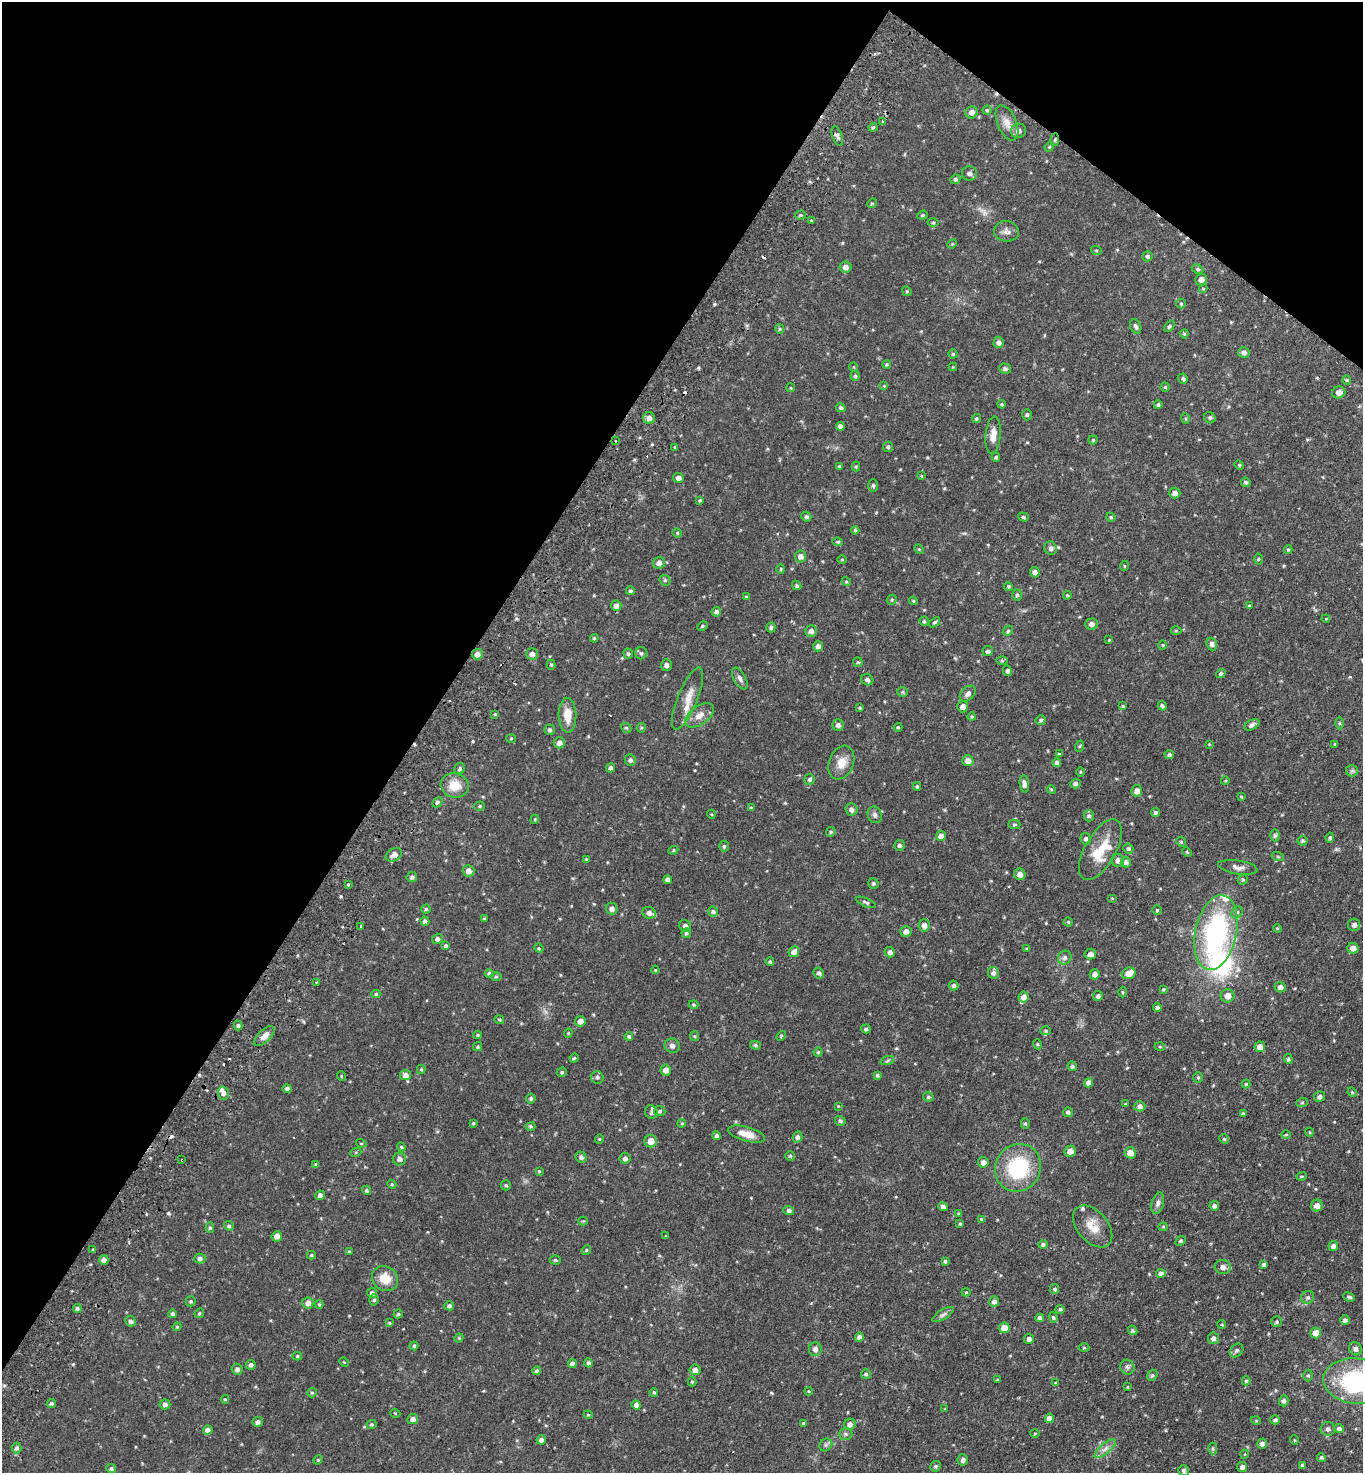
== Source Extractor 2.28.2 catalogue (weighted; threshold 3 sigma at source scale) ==
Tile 2 of 4 x 4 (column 2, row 1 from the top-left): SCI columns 1563-2923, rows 4448-5918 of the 5986 x 5954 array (HDU 1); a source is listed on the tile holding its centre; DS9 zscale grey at full resolution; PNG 1365 x 1475 px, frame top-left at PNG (2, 2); each listed source drawn as its Kron ellipse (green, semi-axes under 4 px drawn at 4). Shown black and unused: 35% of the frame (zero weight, under 2 of 3 exposures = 3% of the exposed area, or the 3 px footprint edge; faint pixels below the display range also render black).
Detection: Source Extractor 2.28.2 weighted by HDU 2 'WHT'; one run over the whole footprint, this tile lists its part. Background 0.0878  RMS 0.0066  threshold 0.0297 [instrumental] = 3 sigma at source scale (4.5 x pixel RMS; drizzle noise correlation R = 1.50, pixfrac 1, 0.05/0.05 arcsec/px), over >= 5 px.
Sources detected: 475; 1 too faint to see at this stretch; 1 inside a brighter object's white glare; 8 cosmic-ray / hot-pixel residue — neither listed nor drawn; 12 inside a brighter listed object's ellipse — not listed separately; the other 453 listed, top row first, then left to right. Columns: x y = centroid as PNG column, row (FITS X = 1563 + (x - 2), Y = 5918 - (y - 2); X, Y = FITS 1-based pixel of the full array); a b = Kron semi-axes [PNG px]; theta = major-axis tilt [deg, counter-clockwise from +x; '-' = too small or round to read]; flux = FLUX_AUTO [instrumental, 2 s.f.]
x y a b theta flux
987 110 4 4 - 0.76
971 112 6 6 - 2.7
883 121 4 3 - 0.7
1007 123 18 9 -67 5.7
873 127 4 4 - 0.79
1018 131 7 7 - 2.6
837 136 10 5 -72 1.9
1055 140 6 3 82 0.81
1049 147 5 4 - 0.59
969 173 7 7 - 2.1
955 179 5 4 - 1.2
872 203 5 4 - 0.69
801 215 5 4 - 0.9
922 215 5 4 - 0.85
811 220 2 2 - 0.62
933 222 5 3 - 0.65
1006 231 12 10 -8 3.2
952 244 5 4 - 0.58
1096 250 5 3 - 0.64
1147 256 5 5 - 1
845 267 6 5 - 2.5
1198 269 6 4 -27 0.95
1201 280 6 5 - 2.7
1203 289 4 4 - 0.8
907 291 5 4 - 0.73
1181 304 5 4 - 0.71
1136 326 7 5 -67 1.4
1169 326 6 4 52 1.1
780 329 4 4 - 0.73
1184 334 4 4 - 0.73
999 342 5 5 - 2.2
1244 353 5 5 - 2
953 354 4 4 - 0.77
887 364 4 4 - 0.95
854 367 5 3 - 0.47
953 367 4 4 - 0.58
1005 369 6 5 - 1.3
855 376 5 4 - 1
1183 379 5 4 - 1.2
1347 380 4 4 - 0.66
884 386 4 4 - 0.67
1165 387 4 4 - 0.81
791 388 4 3 - 0.57
1339 392 6 6 - 3.4
1002 404 4 3 - 0.67
1158 405 4 4 - 1.2
841 408 5 4 - 1.2
1027 415 5 4 - 0.94
649 418 6 5 - 2.7
976 418 4 4 - 0.94
1210 418 6 5 - 1.1
1185 419 5 3 - 0.75
840 426 4 4 - 2.2
993 435 18 7 85 5.9
1093 440 4 4 - 0.87
615 441 3 2 - 0.85
675 447 4 3 - 0.61
888 447 5 5 - 1
996 457 4 4 - 0.88
1239 465 5 4 - 0.67
839 466 4 4 - 0.83
856 466 5 4 - 0.71
921 476 4 3 - 0.61
678 478 5 5 - 2.5
1246 482 5 4 - 1.3
873 485 6 5 - 1
1175 493 5 5 - 2.5
700 500 4 4 - 0.77
806 517 5 4 - 1.3
1023 517 5 4 - 1.1
1111 517 4 4 - 0.88
855 530 4 4 - 0.97
677 533 4 4 - 0.76
838 542 5 4 - 0.88
1051 548 7 6 - 1.8
919 549 5 4 - 0.56
1288 549 4 4 - 0.86
800 556 6 6 - 2.9
842 559 4 3 - 0.55
1258 559 5 3 - 0.6
659 563 6 6 - 2.9
1124 566 5 3 - 0.54
781 569 4 4 - 0.64
1035 572 5 4 - 2.6
665 580 6 5 - 0.94
846 582 4 4 - 0.63
797 585 5 4 - 1.1
1008 586 4 4 - 0.88
630 591 4 4 - 0.96
1017 595 5 5 - 1.1
1067 595 4 4 - 0.69
746 597 4 4 - 0.6
892 600 5 4 - 0.84
913 601 4 4 - 0.62
616 606 5 5 - 2.5
1249 606 4 4 - 0.73
716 612 5 4 - 1.9
1326 619 4 3 - 0.47
924 621 4 4 - 0.85
934 622 6 4 38 1.2
1092 624 6 5 - 2.2
702 626 5 4 - 0.84
771 627 5 4 - 1.3
811 631 6 5 - 2.4
1008 631 6 4 46 0.85
1176 631 5 3 - 0.62
594 638 4 3 - 0.74
1109 640 4 3 - 0.56
1212 644 6 5 - 1.8
1163 645 5 3 - 0.52
818 646 5 5 - 2.4
988 651 5 5 - 1.4
641 653 6 6 - 1.1
477 654 5 5 - 3.3
532 654 6 5 - 2.4
628 654 5 4 - 1.1
1002 661 6 4 0 0.76
858 662 5 4 - 0.81
551 665 5 4 - 0.85
666 665 6 5 - 1.9
1007 671 5 4 - 1.2
1221 673 5 4 - 1.4
740 678 12 6 -61 2.2
867 680 6 5 - 1.8
902 692 5 4 - 0.87
968 694 9 6 46 2.2
688 699 33 10 68 9.5
1123 706 4 3 - 0.76
1162 706 5 4 - 1.2
963 707 5 5 - 3.1
860 708 4 4 - 0.64
495 714 3 3 - 0.68
567 715 17 9 -88 9.5
700 715 16 9 35 5.7
972 717 4 4 - 0.76
1041 720 5 5 - 1.2
1339 723 6 4 90 0.84
838 725 5 5 - 1.9
1252 725 8 5 27 2
898 727 4 4 - 0.77
626 728 5 4 - 0.87
641 728 4 4 - 0.71
550 730 5 5 - 1.5
511 738 5 3 - 0.57
559 743 6 5 - 3.1
1209 744 3 2 - 0.51
1335 744 4 3 - 0.68
1080 746 6 3 70 0.64
1059 754 4 3 - 2.4
1169 755 5 4 - 1.2
630 760 6 5 - 1.6
968 761 5 5 - 3.9
841 763 17 12 69 8
1057 763 4 4 - 2.4
610 768 4 4 - 1.7
459 769 6 5 - 1.5
1352 771 6 5 - 1.2
1080 772 5 3 - 0.6
810 779 5 5 - 1.3
1225 781 4 3 - 0.58
1024 784 9 4 -82 2.6
1075 784 5 5 - 1.6
455 785 14 12 -14 11
917 786 4 3 - 0.79
1051 789 4 3 - 0.61
1137 791 6 5 - 3.6
1241 797 4 3 - 0.52
437 802 6 4 44 1.3
479 806 5 4 - 0.79
751 808 4 3 - 0.6
852 809 6 6 - 2.4
1156 812 4 4 - 1.4
711 814 4 3 - 0.59
875 815 8 7 - 1.9
1089 816 6 5 - 1.2
535 819 4 3 - 0.67
1014 824 6 4 -1 0.97
831 832 5 4 - 0.92
1275 835 6 4 87 1.4
941 836 5 5 - 4.1
1330 838 5 4 - 0.98
1086 839 6 5 - 1.5
1303 841 5 5 - 1.1
1181 842 5 4 - 0.87
899 845 5 5 - 1.4
724 846 5 4 - 0.93
1128 849 5 4 - 1.1
673 850 5 4 - 0.77
1100 850 34 15 61 18
1187 852 5 3 - 0.59
394 855 9 6 29 4
1278 857 6 3 -19 0.79
586 859 4 3 - 0.55
1118 860 6 6 - 2.8
1126 862 5 5 - 2
1238 867 20 7 -9 3.4
469 871 6 5 - 3.8
1020 874 6 5 - 3.7
412 877 5 5 - 1.4
668 880 4 4 - 2.5
1243 880 5 4 - 0.85
873 883 5 5 - 1
348 885 3 3 - 1.4
1112 898 5 3 - 0.53
866 902 10 4 -22 1.4
426 909 4 4 - 0.97
612 909 6 5 - 2.5
1157 910 4 4 - 0.71
713 912 5 5 - 1.4
1237 912 6 5 - 1.2
649 913 7 5 -23 2.3
484 919 4 4 - 0.96
425 921 5 4 - 1.6
1068 922 4 4 - 0.82
924 925 6 5 - 3.1
1354 925 6 6 - 2
361 926 3 3 - 0.97
685 926 6 5 - 1.7
1277 928 4 3 - 0.55
906 931 5 5 - 2.8
1216 932 38 20 78 97
686 933 5 4 - 0.99
437 939 5 5 - 1.8
446 946 4 4 - 0.99
539 948 5 4 - 0.72
1353 948 5 5 - 3.3
1026 949 3 3 - 0.69
794 952 5 5 - 3.3
890 952 5 5 - 2
1090 954 6 5 - 2.8
1065 958 7 6 - 1.9
770 962 4 4 - 1
655 970 4 3 - 0.55
489 973 4 4 - 1.4
819 973 5 5 - 1.6
993 973 6 5 - 1.9
1129 973 7 5 19 5.3
1095 974 5 5 - 2.9
496 977 6 4 1 0.88
316 982 4 2 - 0.57
954 985 5 5 - 1.4
1280 987 6 5 - 1.9
1163 989 4 3 - 0.69
1122 992 5 3 - 0.62
376 994 4 4 - 0.97
1098 996 5 5 - 1.8
1228 996 7 6 - 4.9
1024 997 5 5 - 4.1
693 1005 5 4 - 0.86
1157 1007 4 4 - 1.2
499 1020 5 3 - 0.76
580 1021 5 5 - 3.3
238 1025 5 4 - 1.1
866 1029 5 4 - 1.1
1045 1031 5 4 - 0.91
568 1033 4 4 - 0.7
478 1035 4 4 - 0.68
264 1036 13 6 44 3.9
629 1036 4 4 - 1.3
694 1036 5 4 - 0.72
781 1036 5 3 - 0.62
1037 1044 5 3 - 0.63
755 1045 5 4 - 1.1
672 1046 8 7 - 2.2
478 1047 4 4 - 0.84
1160 1047 5 3 - 0.55
1260 1047 5 5 - 4.2
818 1052 4 4 - 0.64
574 1058 4 3 - 0.75
1288 1059 5 4 - 1.1
887 1061 7 4 19 1
1072 1066 5 4 - 1.1
421 1069 4 4 - 0.74
666 1070 5 5 - 3.9
562 1072 5 4 - 0.98
406 1075 5 5 - 3.2
877 1075 4 3 - 0.86
341 1076 5 3 - 0.5
597 1077 6 6 - 1.6
1198 1077 5 5 - 0.85
1089 1083 4 4 - 3
1246 1084 4 4 - 0.74
287 1089 4 4 - 1.6
1352 1092 5 4 - 0.6
223 1093 7 5 -74 2.5
928 1097 5 4 - 1.1
1319 1097 5 5 - 2
531 1098 5 4 - 1.2
1302 1103 6 3 19 0.76
1125 1104 4 3 - 0.65
838 1106 4 4 - 0.54
1140 1106 5 5 - 2.6
660 1111 6 5 - 1.2
651 1112 7 6 - 1.7
1068 1112 5 4 - 1.3
1243 1113 4 3 - 0.9
840 1121 5 4 - 1.2
473 1123 4 3 - 0.75
682 1123 4 3 - 0.55
1025 1124 5 4 - 0.92
530 1126 5 4 - 0.9
1309 1132 4 3 - 0.53
747 1134 19 7 -16 8.4
1286 1135 5 3 - 0.55
717 1136 4 4 - 1.4
797 1137 5 4 - 1.8
599 1139 4 4 - 0.7
1224 1139 5 4 - 0.79
651 1141 6 6 - 5.3
361 1143 5 3 - 0.58
401 1147 4 4 - 0.73
1070 1151 6 5 - 4
356 1152 6 3 19 0.67
1130 1153 5 5 - 5.1
790 1156 4 4 - 0.87
581 1157 6 5 - 1.7
625 1158 5 5 - 2.2
399 1159 6 6 - 2.4
182 1160 3 2 - 0.79
983 1162 5 5 - 3
316 1164 4 3 - 0.9
1018 1168 24 22 59 42
539 1171 3 3 - 0.61
1302 1176 5 3 - 0.71
392 1184 5 4 - 0.8
506 1185 5 5 - 1.1
367 1190 5 4 - 1.3
320 1195 5 4 - 2.3
1158 1203 11 6 74 2.1
943 1206 5 4 - 1.8
1214 1206 4 4 - 1.8
1317 1206 6 5 - 3.6
789 1211 5 4 - 1.5
959 1214 4 4 - 0.96
981 1219 4 4 - 0.6
583 1221 4 4 - 0.63
960 1224 4 3 - 0.75
229 1226 5 4 - 1.1
1093 1226 24 15 -49 10
1163 1227 4 4 - 0.69
210 1228 5 4 - 0.91
277 1236 5 5 - 3
666 1236 4 3 - 0.5
1181 1241 5 4 - 0.87
1043 1244 4 4 - 1.2
1333 1246 5 5 - 2.1
93 1250 4 3 - 0.73
586 1250 5 4 - 0.8
349 1251 4 3 - 0.5
311 1255 4 4 - 0.88
200 1258 5 5 - 1.9
104 1260 5 4 - 3.2
555 1260 5 4 - 0.84
945 1261 4 3 - 0.94
1264 1264 4 3 - 1.3
1223 1267 8 7 - 3.1
1161 1273 5 4 - 2.3
385 1279 14 12 -41 9.6
1055 1289 5 4 - 1.2
966 1292 4 4 - 0.68
372 1293 5 5 - 2.2
1308 1297 7 6 - 1.8
1349 1297 6 3 -22 1.1
374 1300 6 4 74 1.2
191 1301 5 5 - 1.1
994 1301 5 5 - 2.3
308 1303 5 5 - 3.6
319 1304 4 3 - 0.86
449 1306 5 4 - 1.5
77 1309 4 4 - 1.4
1060 1309 4 4 - 1.1
199 1313 5 4 - 0.88
173 1314 4 4 - 1.4
398 1314 4 4 - 0.78
943 1315 12 5 32 1.8
1053 1317 5 4 - 0.88
1040 1318 4 4 - 2.2
1345 1320 5 4 - 1.9
130 1321 5 5 - 1.6
1276 1322 5 5 - 1
389 1323 4 3 - 0.74
1222 1324 4 3 - 0.65
177 1327 4 4 - 0.74
1004 1328 5 5 - 5.3
1133 1330 5 4 - 1.2
1316 1333 5 5 - 4.9
859 1337 5 4 - 2.2
459 1338 4 4 - 0.68
1213 1338 5 5 - 1.9
1029 1339 5 5 - 2.4
414 1346 4 4 - 1
1084 1348 5 3 - 0.56
815 1349 7 6 - 3
1356 1349 7 6 - 2.3
1237 1350 8 6 47 1.5
297 1356 5 4 - 1
344 1362 5 3 - 0.54
588 1363 4 4 - 1.6
572 1364 4 4 - 2.8
251 1365 5 4 - 1.8
1127 1367 7 7 - 1.7
237 1369 5 5 - 1.8
695 1370 5 5 - 2.7
537 1371 4 4 - 1.5
866 1374 5 5 - 1.1
1152 1375 6 5 - 1.2
1308 1375 6 4 -89 1
998 1379 3 2 - 0.53
1246 1381 4 4 - 0.92
1355 1381 32 22 -6 65
692 1382 4 4 - 0.8
1056 1383 4 3 - 0.81
1128 1387 4 2 - 0.45
809 1391 4 3 - 0.55
654 1392 4 3 - 0.79
312 1393 5 4 - 0.77
225 1399 4 4 - 0.63
1284 1401 5 4 - 1.5
51 1403 5 4 - 1.4
165 1404 5 5 - 1.8
636 1405 5 4 - 2.6
945 1409 3 3 - 0.44
395 1413 5 3 - 0.52
588 1415 4 4 - 0.73
1049 1418 4 4 - 3.5
413 1419 5 5 - 2.9
1275 1420 5 4 - 1.5
1256 1421 5 3 - 0.52
258 1422 5 5 - 2.3
372 1424 5 4 - 0.95
803 1424 4 3 - 0.95
850 1424 6 5 - 2.6
1339 1428 5 4 - 1.6
1328 1429 7 7 - 2.1
208 1430 5 4 - 3.3
1035 1433 5 3 - 0.61
846 1434 7 6 - 1.4
541 1440 5 4 - 2.2
1294 1440 5 3 - 0.45
1262 1444 5 5 - 2.1
826 1445 7 5 45 1.4
16 1448 5 5 - 1.6
1213 1448 6 4 -89 0.91
1105 1449 13 5 40 3.1
1245 1454 4 3 - 0.47
1321 1457 4 4 - 0.98
318 1460 5 3 - 0.61
963 1460 5 5 - 2.1
1302 1465 4 3 - 1.4
935 1466 5 5 - 1.2
1242 1467 5 5 - 2.3
111 1469 5 4 - 1.3
1184 1470 5 5 - 1.4
Overlapping masked pixels (flux is a lower limit): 3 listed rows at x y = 1007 123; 1055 140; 182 1160
Isophote crosses this tile's border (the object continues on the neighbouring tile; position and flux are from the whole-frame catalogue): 1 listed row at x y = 1355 1381
Unlisted compact peaks at least as high as the median listed source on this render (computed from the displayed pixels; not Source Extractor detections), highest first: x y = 168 1213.